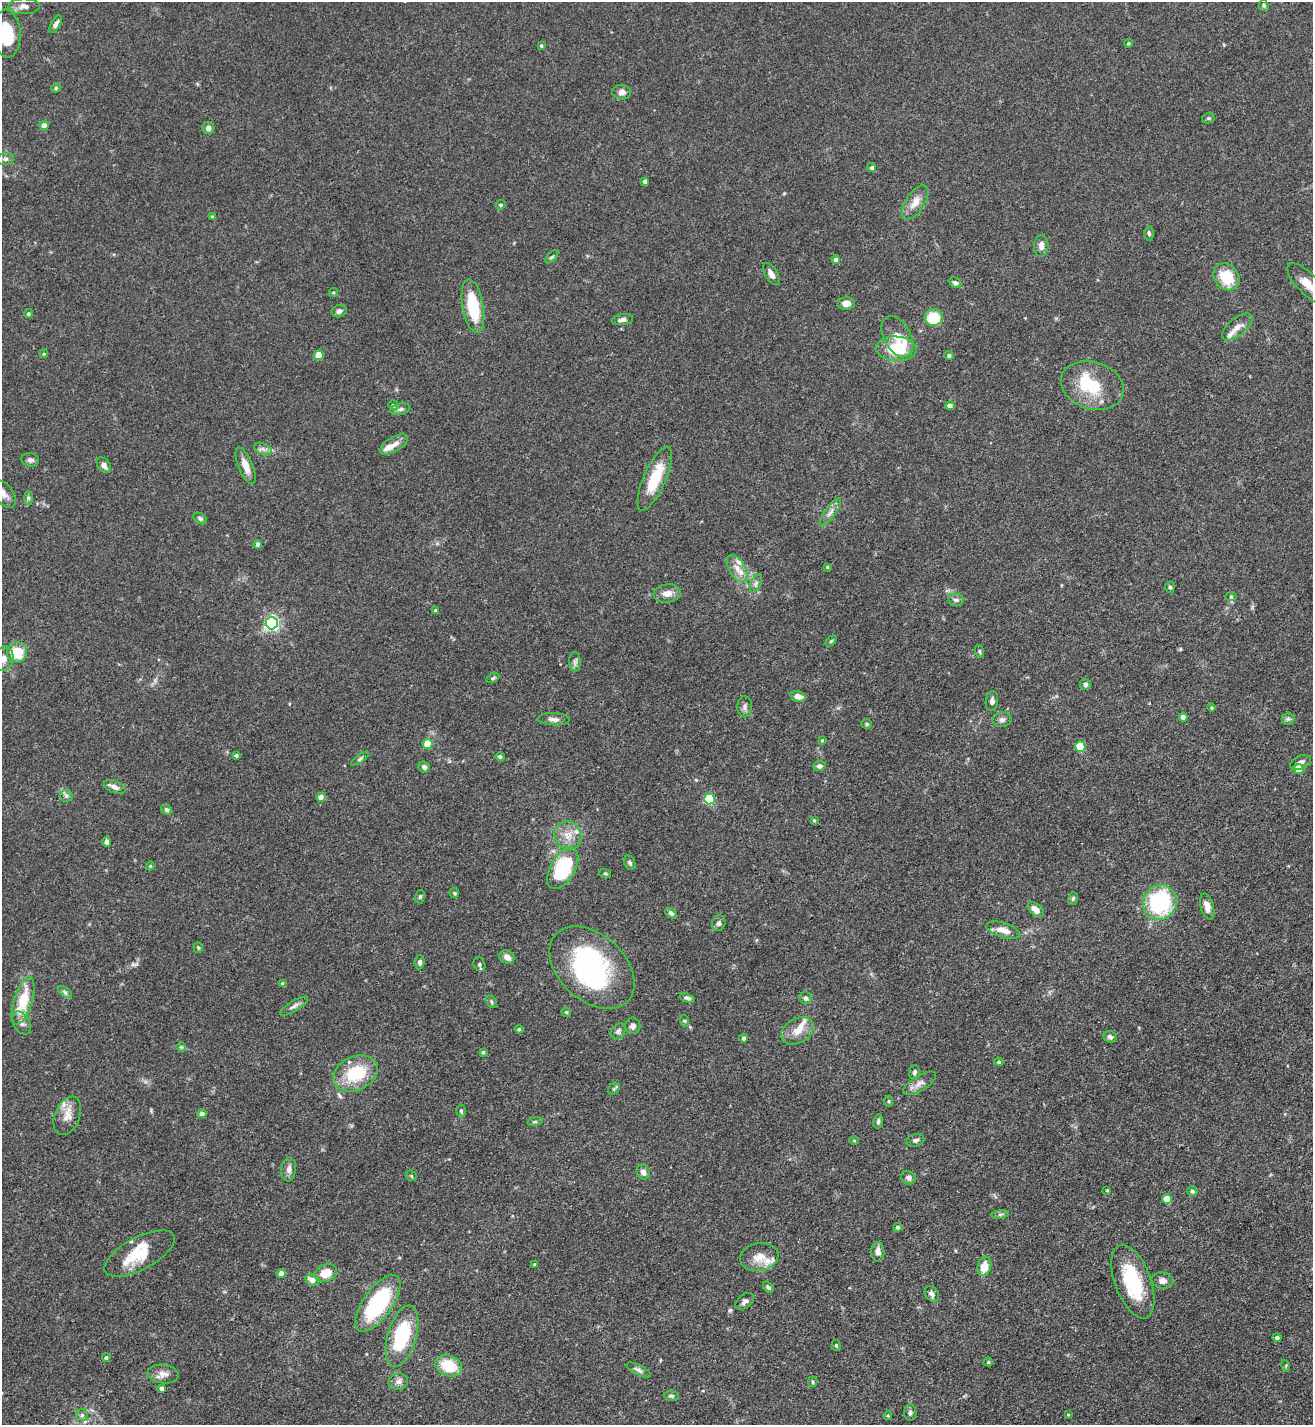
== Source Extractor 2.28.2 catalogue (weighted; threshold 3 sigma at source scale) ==
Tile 6 of 4 x 4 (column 2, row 2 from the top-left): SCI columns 1465-2775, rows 2849-4271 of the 5688 x 5699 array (HDU 1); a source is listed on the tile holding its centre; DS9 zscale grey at full resolution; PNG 1315 x 1427 px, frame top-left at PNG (2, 2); each listed source drawn as its Kron ellipse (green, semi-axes under 4 px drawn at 4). Shown black and unused: <1% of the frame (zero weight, under 3 of 5 exposures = <1% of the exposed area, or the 3 px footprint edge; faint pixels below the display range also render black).
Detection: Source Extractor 2.28.2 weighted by HDU 2 'WHT'; one run over the whole footprint, this tile lists its part. Background 0.0758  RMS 0.004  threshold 0.018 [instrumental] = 3 sigma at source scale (4.5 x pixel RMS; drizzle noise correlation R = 1.50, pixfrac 1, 0.05/0.05 arcsec/px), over >= 5 px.
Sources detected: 195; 3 inside a brighter object's white glare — neither listed nor drawn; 7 inside a brighter listed object's ellipse — not listed separately; the other 185 listed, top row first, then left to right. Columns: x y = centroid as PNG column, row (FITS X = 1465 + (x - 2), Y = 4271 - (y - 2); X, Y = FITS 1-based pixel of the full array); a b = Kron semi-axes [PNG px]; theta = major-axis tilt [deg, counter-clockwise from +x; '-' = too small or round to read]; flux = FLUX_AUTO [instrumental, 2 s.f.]
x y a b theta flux
24 6 15 8 0 2.5
1264 6 6 4 -63 0.66
56 24 9 4 60 1.4
7 34 24 13 -87 17
1128 43 4 3 - 0.55
541 46 4 3 - 0.64
56 88 5 4 - 0.57
622 92 9 7 -1 1.8
1208 118 6 5 - 0.65
44 125 4 4 - 3.1
208 128 6 6 - 1.5
5 159 9 6 10 1.4
872 168 4 4 - 0.97
645 181 4 4 - 1.7
915 202 19 9 57 4.6
501 205 5 4 - 0.54
212 217 4 3 - 0.47
1149 233 7 4 -88 0.82
1041 246 11 7 86 2.1
552 257 8 3 45 0.61
836 260 4 4 - 2.5
771 274 12 6 -59 2.2
1226 277 14 12 -50 12
955 282 6 5 - 1
1307 284 26 10 -45 6.9
333 292 4 4 - 0.56
846 303 8 6 5 2.7
473 306 27 10 -80 17
339 311 7 6 - 1.4
28 314 5 4 - 0.64
933 317 9 8 - 14
622 320 11 5 7 1.3
1237 327 18 8 40 3.3
897 337 22 13 -61 5.7
896 349 20 12 -4 15
44 354 4 3 - 0.39
319 355 5 4 - 9.6
949 355 4 4 - 0.92
1092 385 32 23 -18 19
393 405 5 5 - 0.89
950 406 4 4 - 1.9
400 409 10 5 11 1.1
394 444 15 7 30 3
263 449 9 5 -24 1.5
30 460 9 6 -7 1.2
104 465 9 6 -51 1.8
246 466 19 7 -68 4.2
655 479 34 11 66 14
3 493 16 9 -50 3.2
28 498 7 4 -90 0.79
830 512 17 5 54 2.1
200 518 7 5 -33 0.86
258 544 4 4 - 1.5
827 567 4 4 - 0.34
737 568 15 8 -60 3.8
756 583 9 5 64 1.1
1170 587 5 5 - 0.62
667 593 14 9 7 3.2
1231 596 6 4 1 0.46
956 600 7 6 - 1.3
436 610 4 4 - 0.9
272 623 6 6 - 99
831 641 6 4 45 0.57
979 651 7 4 -73 0.62
17 652 10 10 - 11
3 659 12 9 71 2.8
575 662 10 6 -87 1.2
493 678 7 4 27 0.64
1085 684 5 5 - 1.1
798 696 8 5 -14 2.7
992 701 9 6 83 1.4
745 707 10 7 88 1.5
1212 708 4 4 - 0.52
1183 717 4 4 - 2.8
554 719 16 6 -3 1.8
1288 719 6 6 - 0.92
1002 720 9 7 13 1.5
867 724 5 4 - 0.52
822 740 3 3 - 0.43
427 744 5 5 - 9
1080 747 5 5 - 16
236 755 4 4 - 0.76
500 757 4 4 - 1
360 759 10 4 36 0.81
1300 762 11 6 26 1.8
819 766 6 5 - 1.3
424 767 6 5 - 1.5
1299 769 5 5 - 9.1
115 787 11 6 -23 1.9
66 796 6 6 - 1
321 797 4 4 - 3.4
709 799 5 5 - 29
167 810 6 4 -33 0.91
814 820 3 3 - 0.42
568 835 14 13 - 5.2
107 842 5 4 - 1.5
630 863 7 5 -68 0.86
150 866 4 4 - 0.42
563 868 23 12 61 32
605 873 6 4 -19 0.52
454 893 5 4 - 0.51
420 897 7 5 73 0.7
1073 898 6 4 72 0.67
1160 902 18 16 53 47
1207 907 13 6 -75 2.8
1036 910 9 5 -41 3.2
671 913 6 4 -36 0.78
719 923 8 6 65 1.1
1003 930 17 7 -18 3.8
198 948 5 4 - 0.49
507 957 8 6 -29 2.6
420 962 7 5 84 1.2
479 964 7 5 -68 0.98
592 968 49 33 -43 65
283 984 4 4 - 1.4
65 992 8 4 -37 0.89
687 998 8 4 -22 1
806 998 6 5 - 1.2
23 1001 25 9 73 13
491 1002 6 4 -58 0.63
294 1006 16 5 31 1.6
566 1012 5 4 - 0.41
685 1021 6 4 -72 0.5
22 1023 12 8 -62 2
633 1026 8 7 - 1.4
519 1029 4 4 - 0.77
618 1031 9 6 51 1.2
797 1031 17 12 29 5.4
1110 1037 7 5 -21 1.5
744 1038 4 4 - 1.1
181 1047 5 5 - 0.52
483 1052 4 4 - 0.55
999 1062 4 4 - 0.72
914 1072 7 5 84 0.95
356 1073 23 17 25 18
920 1083 18 7 31 2.7
614 1089 6 5 - 0.66
888 1101 5 3 - 0.45
461 1111 6 4 -89 0.67
202 1114 4 4 - 2.7
67 1116 20 12 67 5.1
878 1121 7 4 82 0.87
535 1122 8 4 9 0.65
854 1140 5 3 - 0.36
915 1140 9 6 18 1.1
289 1169 12 7 84 2
643 1172 7 6 - 2
411 1176 6 5 - 0.53
908 1178 7 6 - 1.3
1107 1190 4 3 - 0.41
1192 1191 5 4 - 0.74
1167 1199 5 5 - 9.4
1000 1214 9 4 8 0.85
898 1227 4 4 - 1.1
878 1252 9 6 -90 2
139 1254 38 16 28 14
759 1257 19 14 10 5.5
534 1264 4 3 - 0.49
984 1266 10 6 77 5.7
281 1273 4 4 - 2.7
326 1273 11 8 21 6.3
312 1280 7 5 -21 3.1
1162 1280 11 8 -11 2.6
1133 1281 38 18 -70 26
768 1287 6 4 -53 0.75
932 1294 8 6 -57 1.5
745 1301 10 6 41 1.3
378 1303 33 14 54 36
402 1336 32 14 74 26
1277 1338 4 4 - 1.2
836 1345 5 4 - 0.6
106 1357 4 4 - 0.73
988 1362 5 4 - 0.65
449 1366 14 10 -20 12
1286 1366 6 4 -74 0.5
639 1370 13 5 -26 1.2
163 1374 15 9 -7 2.9
398 1382 9 8 - 2
813 1382 5 4 - 0.65
162 1388 4 4 - 1.3
671 1396 7 4 -7 0.74
910 1413 8 6 87 1.1
82 1415 6 6 - 0.96
1068 1415 3 2 - 0.33
888 1416 4 4 - 0.52
Isophote crosses this tile's border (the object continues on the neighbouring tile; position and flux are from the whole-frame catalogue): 4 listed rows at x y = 7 34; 1307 284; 3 493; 3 659